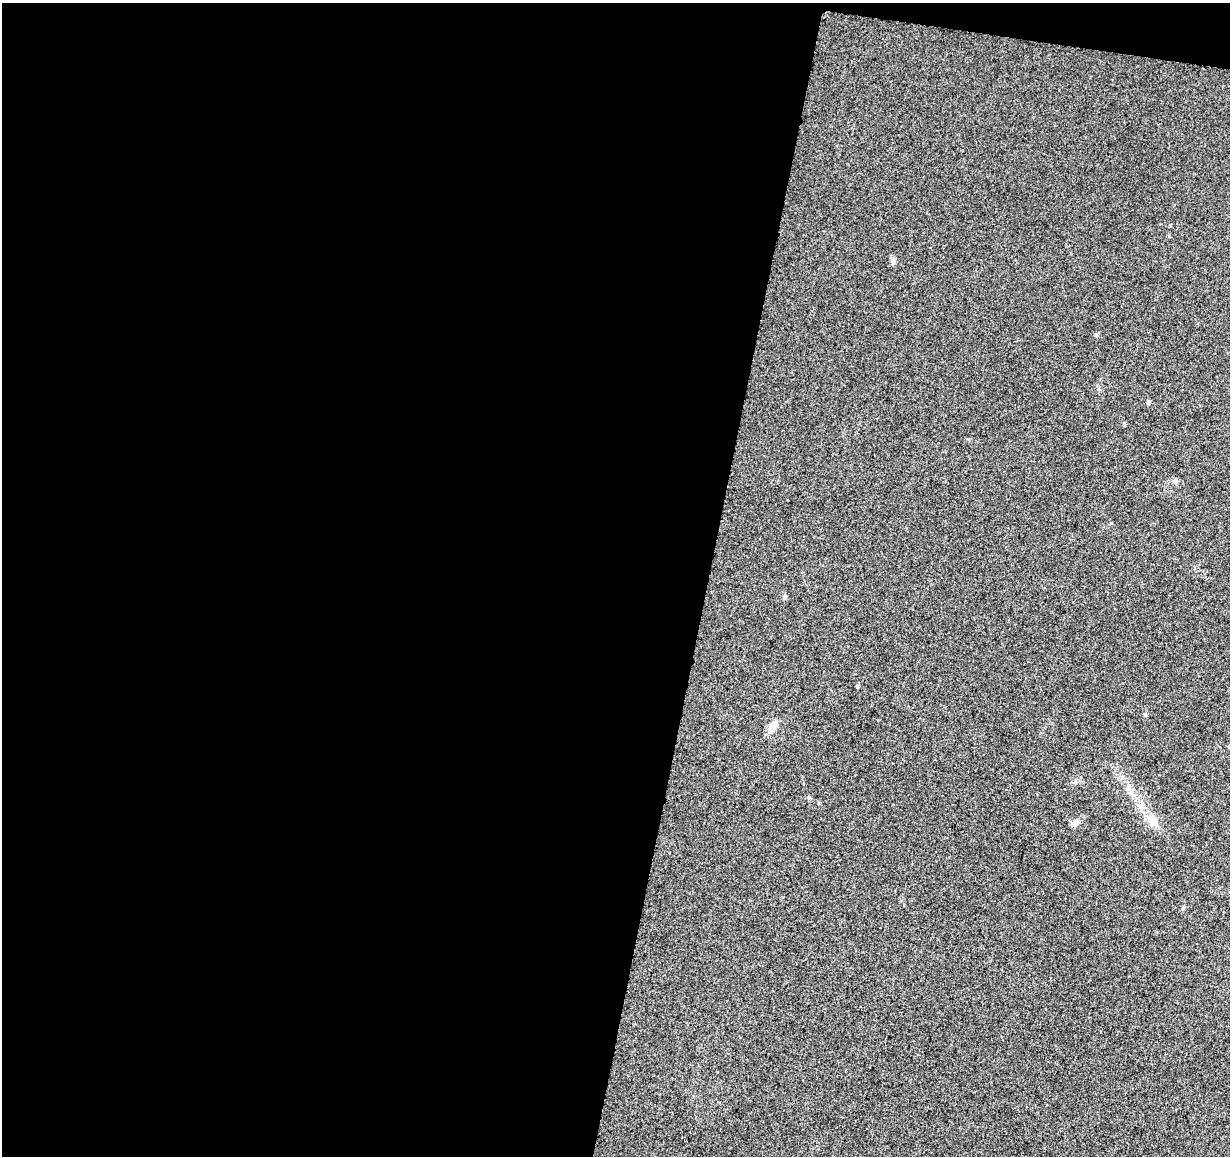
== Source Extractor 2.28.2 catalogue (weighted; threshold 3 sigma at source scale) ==
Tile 1 of 4 x 4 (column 1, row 1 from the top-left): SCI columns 12-1239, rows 3749-4902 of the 4926 x 5130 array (HDU 1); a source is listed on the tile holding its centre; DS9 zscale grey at full resolution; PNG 1232 x 1158 px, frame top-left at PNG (2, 3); no overlay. Shown black and unused: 59% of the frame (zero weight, under 3 of 5 exposures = <1% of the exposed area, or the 3 px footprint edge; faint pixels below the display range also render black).
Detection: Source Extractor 2.28.2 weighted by HDU 2 'WHT'; one run over the whole footprint, this tile lists its part. Background 0.0271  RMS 0.0046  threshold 0.0207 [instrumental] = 3 sigma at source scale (4.5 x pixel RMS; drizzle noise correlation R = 1.50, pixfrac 1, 0.0396/0.0396 arcsec/px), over >= 5 px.
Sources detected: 7; all 7 listed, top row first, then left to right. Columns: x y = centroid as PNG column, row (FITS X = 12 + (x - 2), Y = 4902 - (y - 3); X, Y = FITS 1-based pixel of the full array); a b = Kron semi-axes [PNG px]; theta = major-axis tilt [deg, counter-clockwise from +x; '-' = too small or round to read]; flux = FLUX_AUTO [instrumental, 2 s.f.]
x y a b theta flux
893 260 8 6 -70 1.1
1149 402 5 4 - 0.96
784 596 5 5 - 1.1
857 686 4 4 - 0.49
773 725 18 8 67 3.4
1153 822 17 11 -45 4.8
1074 823 13 6 38 2.1